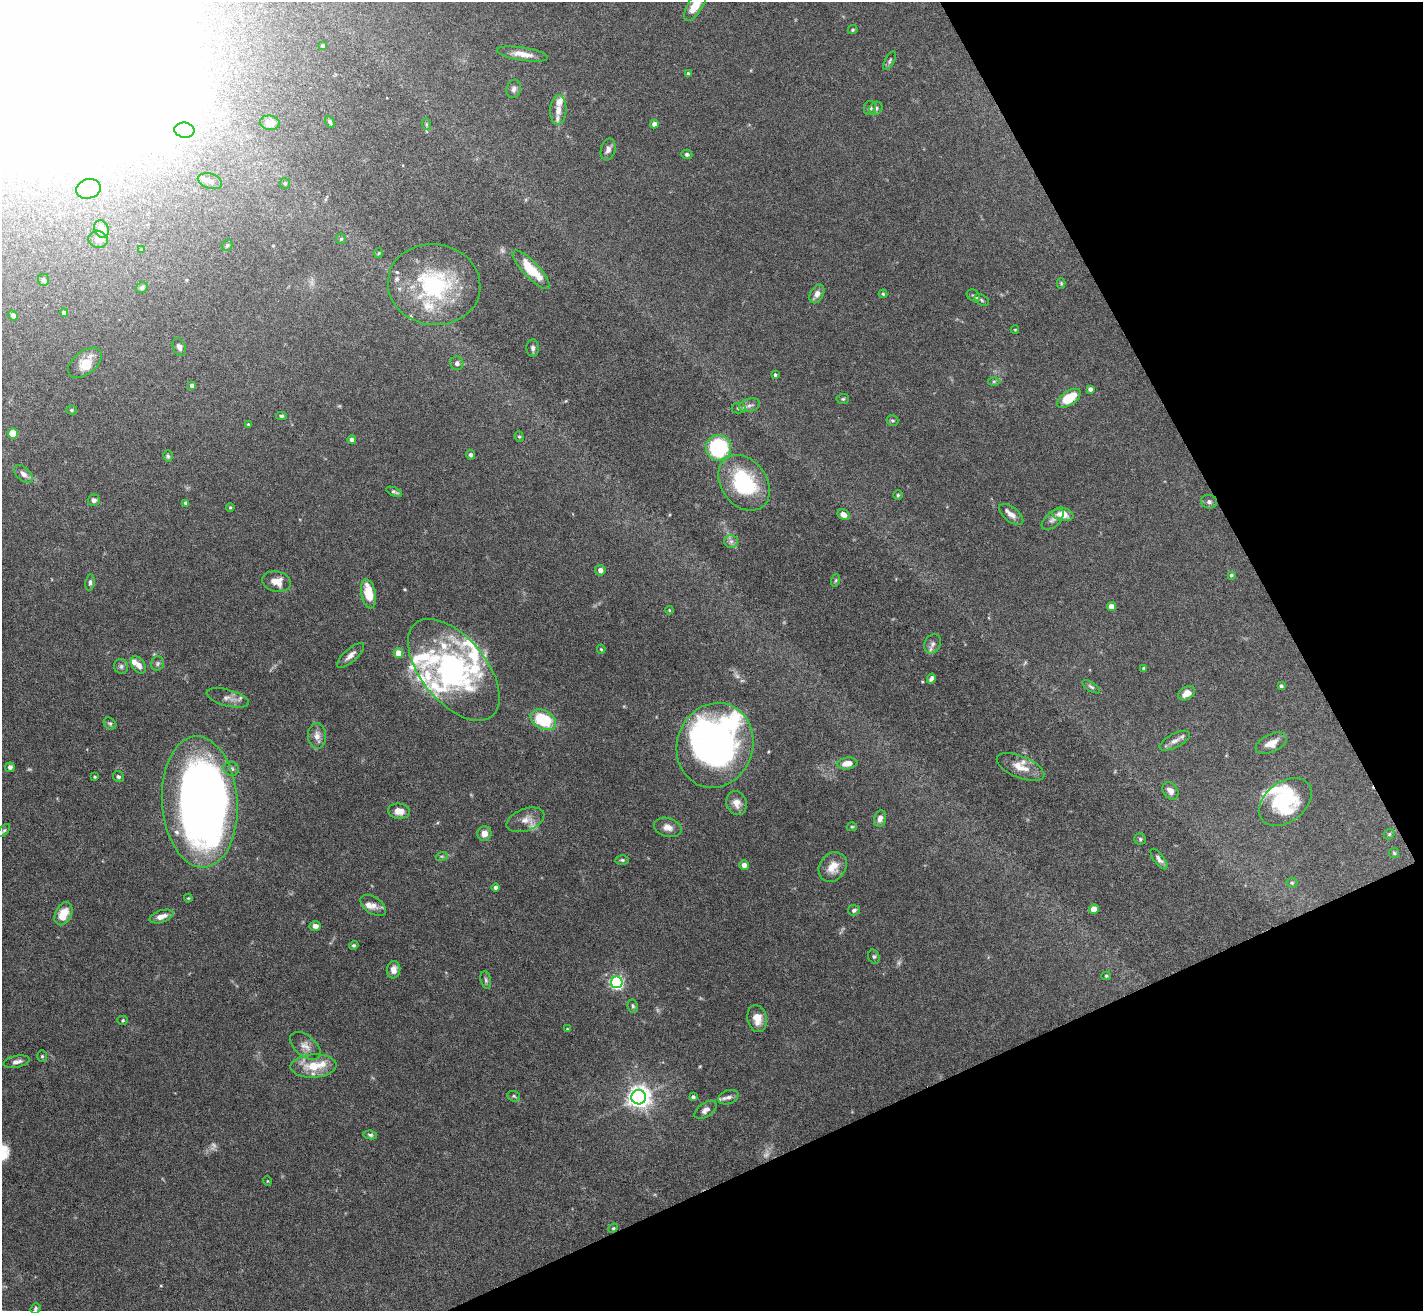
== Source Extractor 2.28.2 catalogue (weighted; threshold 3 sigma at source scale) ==
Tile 12 of 4 x 4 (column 4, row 3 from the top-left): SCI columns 4263-5683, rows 1460-2768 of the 5683 x 5672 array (HDU 1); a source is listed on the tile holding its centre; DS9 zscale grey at full resolution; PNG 1425 x 1313 px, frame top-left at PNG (2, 2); each listed source drawn as its Kron ellipse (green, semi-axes under 4 px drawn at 4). Shown black and unused: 23% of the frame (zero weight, under 5 of 10 exposures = <1% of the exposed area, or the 3 px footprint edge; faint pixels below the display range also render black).
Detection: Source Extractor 2.28.2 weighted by HDU 2 'WHT'; one run over the whole footprint, this tile lists its part. Background 0.105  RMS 0.0028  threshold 0.0116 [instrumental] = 3 sigma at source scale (4.09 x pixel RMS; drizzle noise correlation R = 1.36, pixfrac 0.8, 0.05/0.05 arcsec/px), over >= 5 px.
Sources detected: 193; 4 too faint to see at this stretch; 7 inside a brighter object's white glare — neither listed nor drawn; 24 inside a brighter listed object's ellipse — not listed separately; the other 158 listed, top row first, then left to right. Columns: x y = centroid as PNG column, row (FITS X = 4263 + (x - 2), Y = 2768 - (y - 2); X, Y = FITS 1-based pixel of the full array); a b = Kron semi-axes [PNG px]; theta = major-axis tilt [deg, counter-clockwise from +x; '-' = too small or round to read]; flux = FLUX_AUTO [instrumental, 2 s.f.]
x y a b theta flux
695 5 18 7 58 4.9
853 30 5 4 - 0.38
323 46 4 3 - 0.77
522 54 26 6 -9 3
890 61 10 4 61 0.58
688 74 4 3 - 0.61
514 89 9 7 73 0.93
870 108 7 6 - 0.69
876 108 7 6 - 0.68
558 110 14 8 86 2
330 122 6 4 -61 0.64
270 123 10 7 -8 2.3
426 124 6 4 -72 0.35
654 124 4 4 - 1.1
184 130 10 7 -7 1.5
608 149 11 7 75 1.1
687 154 5 4 - 0.66
210 181 12 7 -18 1.6
285 183 5 5 - 0.41
88 189 12 9 16 5.9
101 229 9 7 -70 1.8
98 239 10 8 -19 1.4
341 239 5 5 - 0.44
227 245 6 5 - 0.52
141 250 4 3 - 0.29
379 253 5 3 - 0.23
531 270 25 8 -46 8.3
44 280 6 5 - 0.53
1061 283 5 4 - 0.3
434 285 46 40 -9 29
142 288 6 5 - 0.65
817 294 10 6 61 1.5
883 294 4 4 - 0.35
973 295 7 5 -34 0.52
982 300 8 5 -29 0.59
64 313 4 4 - 0.94
13 315 5 4 - 1.1
1015 330 4 4 - 0.23
179 347 9 6 -69 0.99
533 348 8 6 -88 0.8
85 363 19 11 39 3.8
457 363 7 6 - 1.2
775 375 4 3 - 0.42
994 381 6 4 0 0.42
192 385 4 4 - 0.68
1090 389 4 4 - 0.8
1069 398 13 7 34 8.8
843 399 6 5 - 0.4
749 405 11 6 13 1.1
738 408 7 5 -1 0.62
72 410 5 4 - 0.44
281 416 5 4 - 0.43
892 421 6 5 - 0.43
248 424 3 3 - 0.34
13 433 5 5 - 5.2
519 437 5 4 - 0.35
352 440 4 4 - 1.2
718 448 13 12 - 22
471 455 5 4 - 0.77
168 456 6 4 -76 0.46
23 474 11 6 -42 1.3
744 483 30 23 -53 21
394 492 8 4 -21 0.59
898 495 5 5 - 0.37
94 500 6 5 - 0.86
1209 502 8 6 -17 0.83
185 503 3 3 - 0.35
230 507 4 3 - 0.32
844 514 6 5 - 1.5
1011 514 14 7 -37 1.7
1063 514 10 6 -11 3.4
1053 519 13 7 41 1.2
731 541 7 6 - 0.87
600 570 5 5 - 1.2
1231 575 4 4 - 0.37
836 580 6 4 71 0.36
90 582 8 4 82 0.69
277 582 14 10 -10 3.1
368 594 15 7 -79 5.8
1112 607 4 4 - 2.5
669 610 4 3 - 0.22
933 644 10 8 61 1.1
601 649 5 4 - 0.33
398 653 4 4 - 3.8
350 655 17 6 42 1.6
157 663 7 6 - 0.58
139 665 9 6 -55 1.6
121 666 7 6 - 0.75
1144 668 4 4 - 0.4
454 670 60 32 -51 45
931 679 5 4 - 0.79
1281 686 4 3 - 0.54
1091 687 10 4 -33 0.56
1187 693 9 6 30 2.3
228 698 22 8 -15 2
543 720 13 9 -29 14
110 724 7 5 -40 0.52
317 736 13 9 -87 1.9
1175 741 17 7 27 1.6
1271 743 17 9 24 2.7
715 745 43 38 71 120
847 763 10 6 8 2.6
10 767 5 4 - 0.84
1020 767 25 10 -22 4
231 769 8 7 - 0.88
94 777 3 3 - 0.3
118 777 6 5 - 0.52
1170 791 9 7 -54 1.7
200 802 66 37 -86 250
1285 802 29 20 38 15
737 803 12 10 -69 2.3
399 811 11 7 -6 2.4
880 818 8 6 78 1.3
525 820 20 11 20 2.4
668 827 14 9 -14 2
852 827 5 4 - 0.32
4 830 8 4 46 0.52
484 833 7 7 - 1.9
1389 834 6 4 48 0.38
1140 839 6 5 - 0.43
1394 853 5 5 - 0.36
442 856 6 4 17 0.4
1159 859 12 5 -53 1
622 860 6 4 -1 0.43
744 865 5 4 - 1.4
833 867 16 13 55 3.6
1292 883 5 5 - 0.42
495 887 4 4 - 0.66
188 898 4 4 - 0.27
373 905 14 8 -34 1.7
1094 909 5 4 - 2.4
854 910 6 5 - 0.63
63 914 12 8 63 4.7
161 916 12 6 17 1.9
315 926 5 5 - 1.4
354 945 5 4 - 0.43
874 957 7 5 -73 0.49
394 970 9 7 84 1.6
1106 976 4 4 - 0.31
486 980 9 5 -76 0.56
617 982 6 6 - 54
633 1006 7 5 -80 0.52
757 1019 13 9 -80 3.3
123 1020 5 4 - 0.33
567 1029 4 4 - 0.26
305 1046 18 10 -40 2.3
42 1056 6 5 - 0.43
17 1062 13 6 11 1.3
314 1066 23 11 3 6.8
514 1096 6 5 - 0.47
639 1097 7 7 - 210
693 1097 4 4 - 0.6
728 1097 10 7 19 1.1
706 1110 12 7 35 1.4
370 1135 7 4 -8 0.51
267 1181 5 3 - 0.2
613 1228 5 4 - 0.32
35 1309 5 4 - 0.49
Isophote crosses this tile's border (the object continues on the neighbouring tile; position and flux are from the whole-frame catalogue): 1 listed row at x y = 695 5